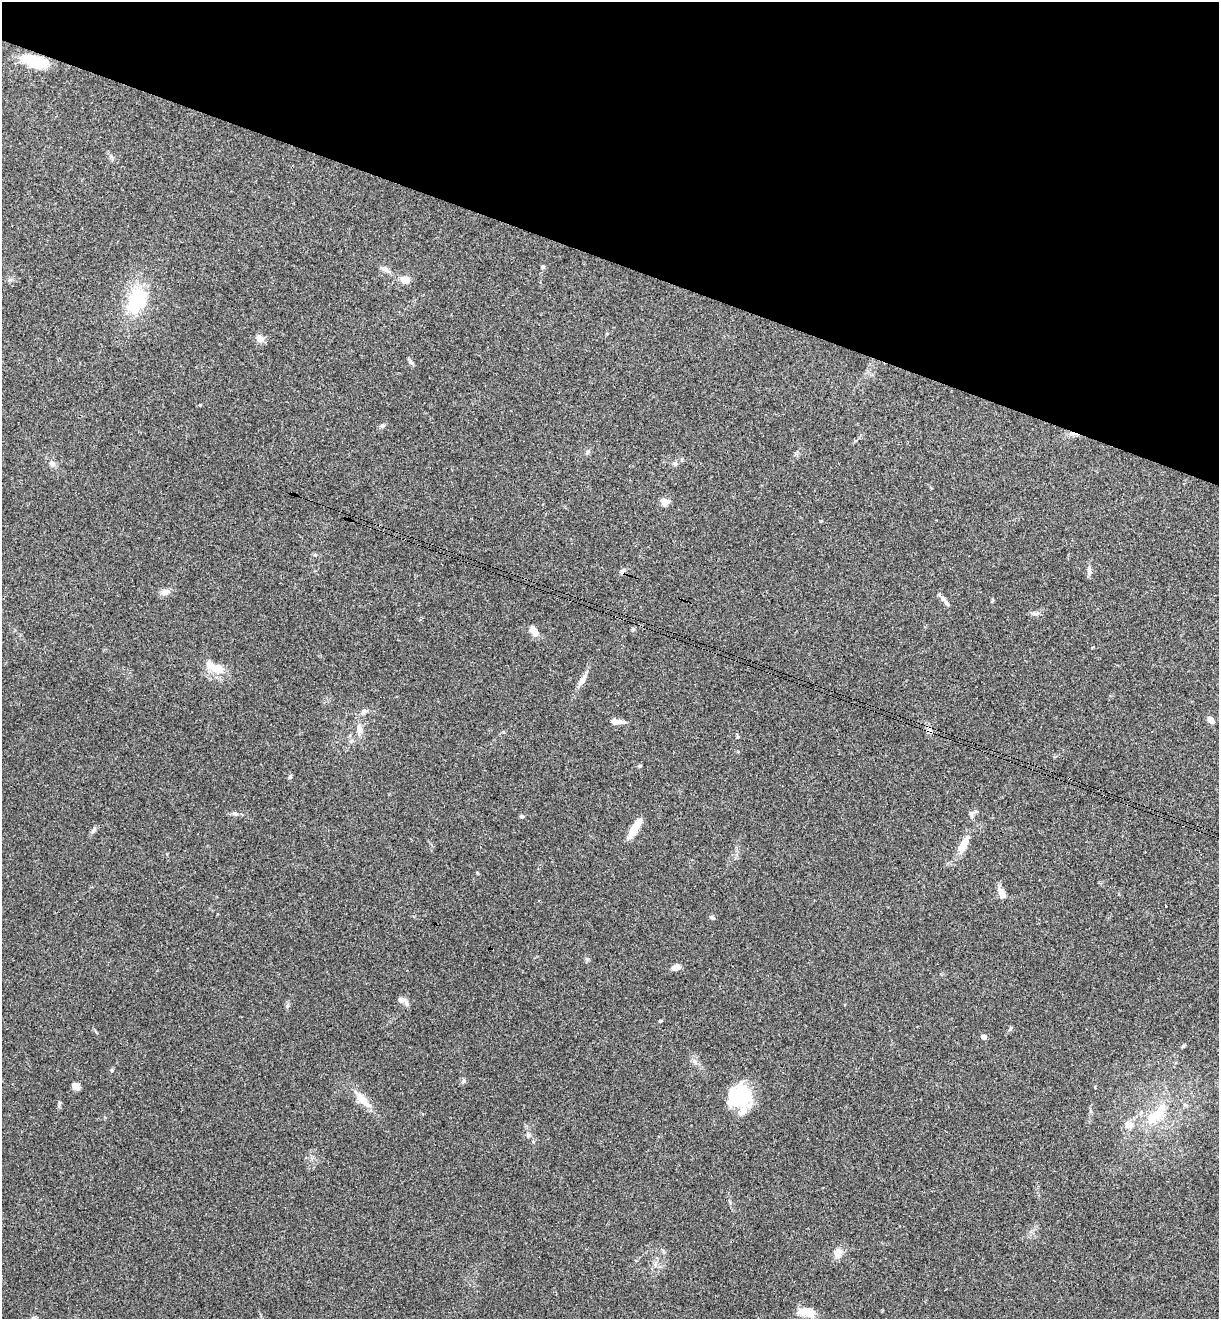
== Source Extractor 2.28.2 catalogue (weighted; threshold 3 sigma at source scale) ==
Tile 2 of 4 x 4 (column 2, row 1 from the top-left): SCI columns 1402-2618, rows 3976-5292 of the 5364 x 5313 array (HDU 1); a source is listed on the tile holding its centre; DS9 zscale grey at full resolution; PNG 1221 x 1321 px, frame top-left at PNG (2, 2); no overlay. Shown black and unused: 20% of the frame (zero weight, under 3 of 4 exposures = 6% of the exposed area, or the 3 px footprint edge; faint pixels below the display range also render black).
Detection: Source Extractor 2.28.2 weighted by HDU 2 'WHT'; one run over the whole footprint, this tile lists its part. Background 0.188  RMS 0.0075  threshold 0.0338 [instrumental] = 3 sigma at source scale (4.5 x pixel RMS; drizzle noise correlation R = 1.50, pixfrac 1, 0.05/0.05 arcsec/px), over >= 5 px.
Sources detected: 59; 2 inside a brighter object's white glare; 1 cosmic-ray / hot-pixel residue — not listed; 4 inside a brighter listed object's ellipse — not listed separately; the other 52 listed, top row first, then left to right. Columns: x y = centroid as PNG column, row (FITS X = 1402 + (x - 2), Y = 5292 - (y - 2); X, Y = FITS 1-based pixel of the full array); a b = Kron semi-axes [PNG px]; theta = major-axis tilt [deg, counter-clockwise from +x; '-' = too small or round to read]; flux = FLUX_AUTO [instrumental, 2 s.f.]
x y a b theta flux
32 60 26 11 -9 20
543 267 5 4 - 1
384 268 11 6 -11 2.4
405 280 11 9 1 6.4
136 300 31 20 64 41
260 338 11 9 -30 4.2
411 362 8 5 -50 1.7
200 405 4 3 - 0.69
382 426 7 5 6 1.5
588 452 7 5 49 1.5
52 464 8 7 - 2.4
675 464 8 5 -6 1.6
665 502 10 8 -6 5.3
1089 570 13 5 -89 2.7
165 592 11 7 16 4.4
942 598 8 6 -66 2.3
1035 613 12 5 2 2.4
534 631 14 7 -53 5.9
217 669 19 12 -15 11
582 680 16 7 59 4.9
364 711 9 6 41 2.2
1211 720 8 5 -55 4.8
615 721 14 7 -4 4.9
359 729 10 8 -88 4.2
640 766 5 3 - 0.78
290 777 7 4 63 1.1
235 814 9 6 -7 2.1
522 816 5 4 - 1.2
634 829 18 6 59 17
94 830 9 5 47 2
963 845 20 9 62 11
1002 894 14 8 -65 5.1
1166 906 3 2 - 0.81
712 917 8 5 -36 1.3
587 959 6 4 -44 1.1
676 967 9 6 9 4.7
401 999 8 7 - 4
660 1021 4 3 - 0.78
1010 1029 8 4 62 1.2
983 1037 7 6 - 1.9
1183 1046 5 4 - 1
112 1070 6 3 -72 0.77
463 1081 7 5 48 1.4
76 1086 8 6 -23 4.6
738 1096 28 24 10 36
363 1100 25 9 -47 11
1185 1105 6 5 - 1.6
1159 1112 33 12 60 20
1130 1125 12 11 - 6.1
528 1136 6 6 - 1.5
838 1253 12 10 68 6
807 1312 22 10 -13 9.7
Overlapping masked pixels (flux is a lower limit): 1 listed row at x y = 32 60
Unlisted compact peaks at least as high as the median listed source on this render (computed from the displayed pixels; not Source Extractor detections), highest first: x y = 694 1061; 738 737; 59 1104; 287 1006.